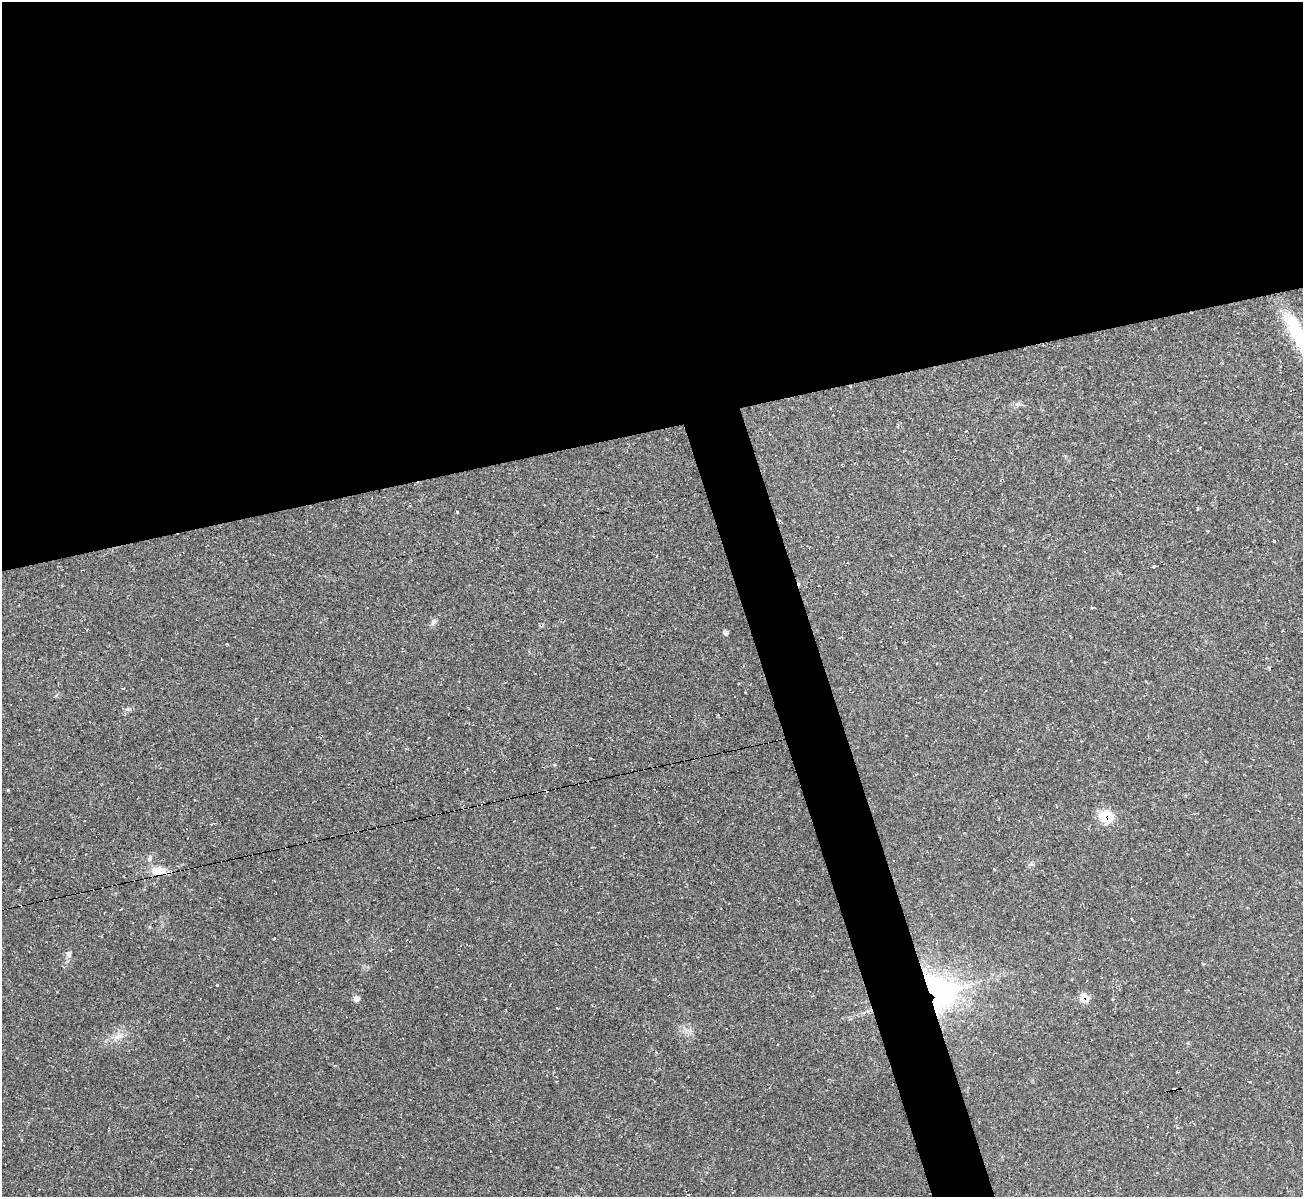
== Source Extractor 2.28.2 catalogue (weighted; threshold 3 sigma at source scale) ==
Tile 2 of 4 x 4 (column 2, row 1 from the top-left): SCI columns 1301-2601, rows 3726-4920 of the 5202 x 5184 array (HDU 1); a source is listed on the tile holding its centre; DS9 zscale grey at full resolution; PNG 1305 x 1199 px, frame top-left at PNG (2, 2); no overlay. Shown black and unused: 39% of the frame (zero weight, under 2 of 3 exposures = <1% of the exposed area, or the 3 px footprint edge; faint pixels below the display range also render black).
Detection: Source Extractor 2.28.2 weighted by HDU 2 'WHT'; one run over the whole footprint, this tile lists its part. Background 0.0513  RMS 0.0069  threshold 0.031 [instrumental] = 3 sigma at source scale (4.5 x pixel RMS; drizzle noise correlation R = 1.50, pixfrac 1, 0.05/0.05 arcsec/px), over >= 5 px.
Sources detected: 19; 2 cosmic-ray / hot-pixel residue — not listed; the other 17 listed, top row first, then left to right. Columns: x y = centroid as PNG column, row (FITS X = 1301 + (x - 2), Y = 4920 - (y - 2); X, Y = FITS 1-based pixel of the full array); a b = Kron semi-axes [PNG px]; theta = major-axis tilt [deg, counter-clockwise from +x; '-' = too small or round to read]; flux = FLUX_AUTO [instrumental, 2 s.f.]
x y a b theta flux
1299 336 68 14 -62 44
1197 509 5 2 - 0.65
1273 541 3 3 - 2.1
1154 566 4 3 - 17
433 622 11 5 69 1.9
1269 668 3 3 - 1.9
547 790 3 3 - 6.5
1106 816 16 13 -16 16
1169 849 2 2 - 0.44
149 858 8 5 81 1.8
158 871 23 11 5 8.8
68 954 9 7 -71 2.2
217 985 3 3 - 0.9
939 992 41 35 -31 140
1084 998 9 9 - 7.8
356 999 7 6 - 2.6
118 1036 13 6 36 4.1
Overlapping masked pixels (flux is a lower limit): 4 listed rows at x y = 547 790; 1106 816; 939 992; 1084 998
Isophote crosses this tile's border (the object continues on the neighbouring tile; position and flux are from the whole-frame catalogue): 1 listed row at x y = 1299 336
Unlisted compact peaks at least as high as the median listed source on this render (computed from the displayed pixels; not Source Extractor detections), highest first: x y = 457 512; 725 633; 128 709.